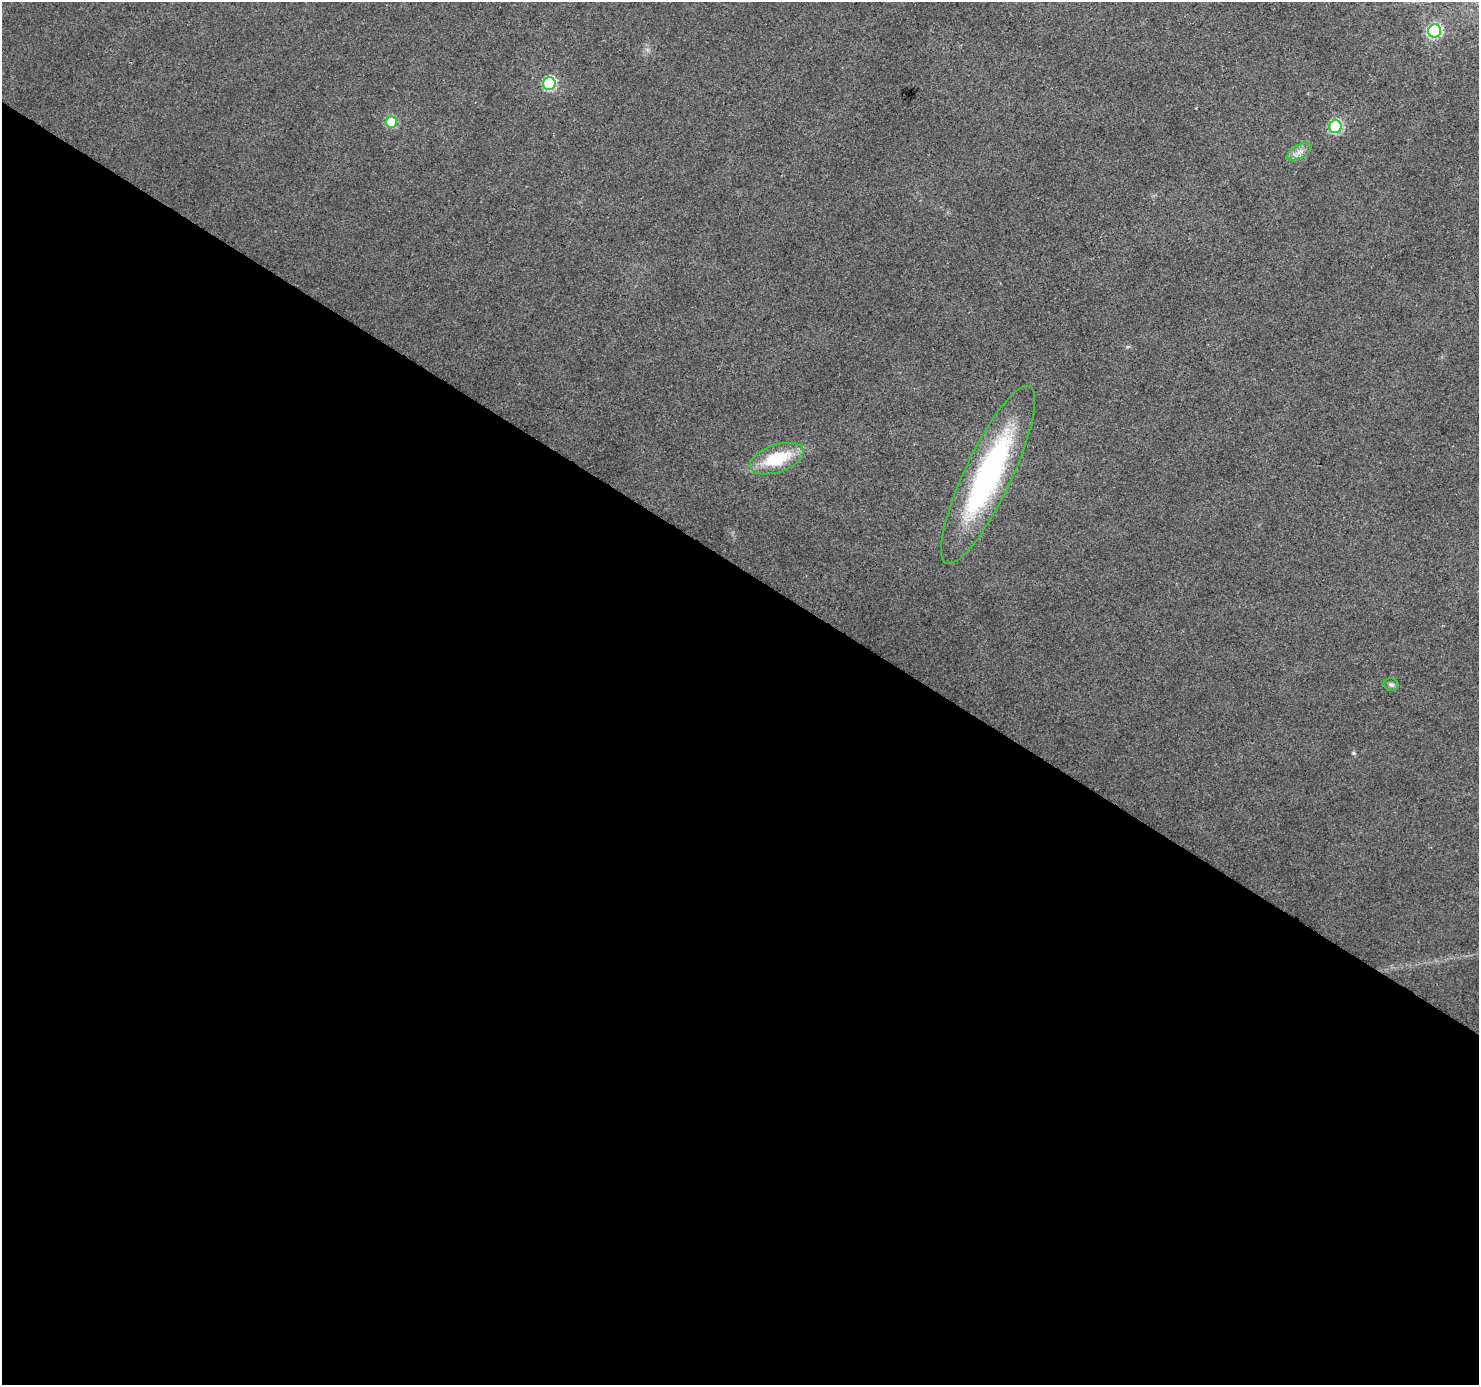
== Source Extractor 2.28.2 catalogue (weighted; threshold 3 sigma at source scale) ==
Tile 14 of 4 x 4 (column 2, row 4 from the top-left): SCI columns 1477-2953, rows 188-1570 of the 5912 x 5973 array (HDU 1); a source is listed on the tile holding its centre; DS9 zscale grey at full resolution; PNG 1481 x 1387 px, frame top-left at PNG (2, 2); each listed source drawn as its Kron ellipse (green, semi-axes under 4 px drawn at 4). Shown black and unused: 59% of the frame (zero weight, under 2 of 3 exposures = <1% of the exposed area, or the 3 px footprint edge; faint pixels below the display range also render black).
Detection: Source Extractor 2.28.2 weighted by HDU 2 'WHT'; one run over the whole footprint, this tile lists its part. Background 0.0442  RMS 0.0086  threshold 0.0388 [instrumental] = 3 sigma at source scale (4.5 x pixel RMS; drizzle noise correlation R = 1.50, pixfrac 1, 0.0396/0.0396 arcsec/px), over >= 5 px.
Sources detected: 9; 1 cosmic-ray / hot-pixel residue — neither listed nor drawn; the other 8 listed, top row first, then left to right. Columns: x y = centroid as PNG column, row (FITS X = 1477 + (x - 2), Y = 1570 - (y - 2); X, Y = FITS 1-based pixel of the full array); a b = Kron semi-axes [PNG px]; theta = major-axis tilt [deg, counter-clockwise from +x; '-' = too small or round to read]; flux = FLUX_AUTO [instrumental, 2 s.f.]
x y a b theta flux
1435 31 6 6 - 110
549 83 6 6 - 91
391 122 6 6 - 39
1335 127 6 6 - 94
1299 152 13 6 29 5.1
777 459 28 13 19 44
988 475 98 23 65 200
1391 685 7 6 - 2.2